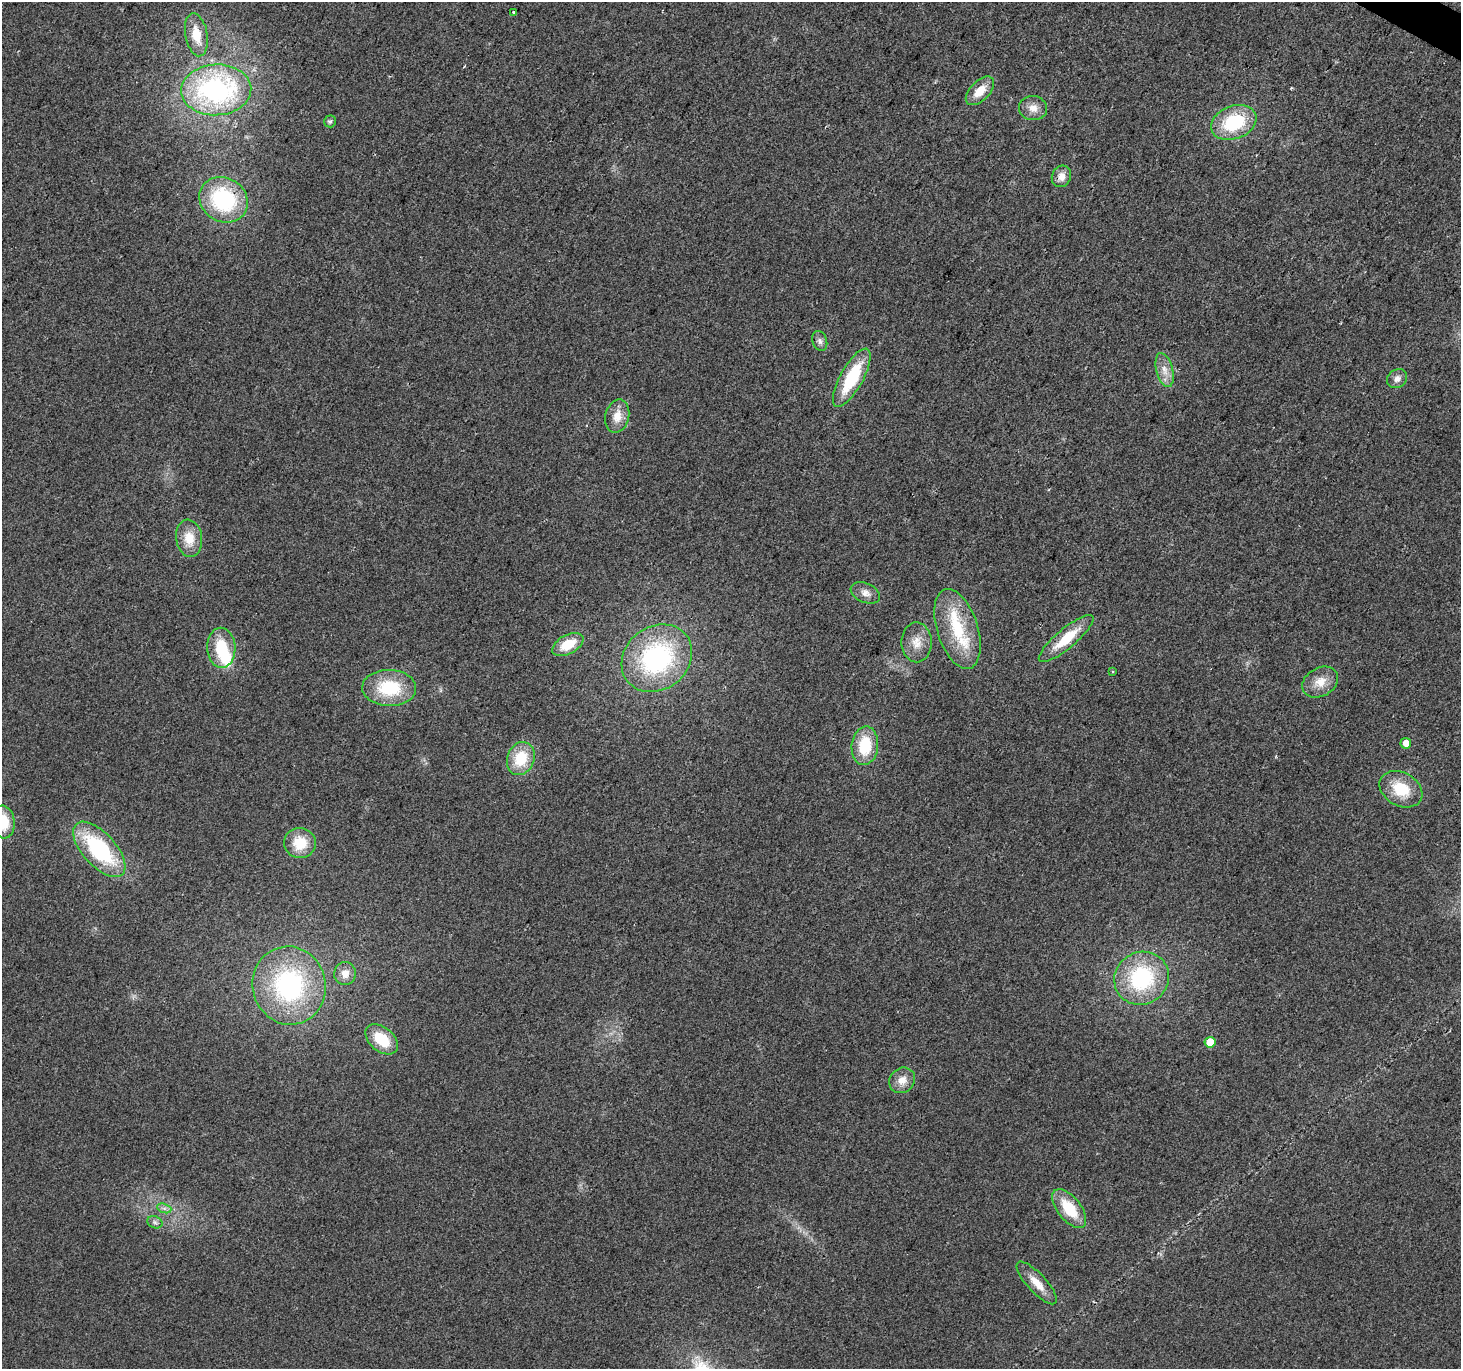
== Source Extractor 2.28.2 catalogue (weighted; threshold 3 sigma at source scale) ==
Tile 10 of 4 x 4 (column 2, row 3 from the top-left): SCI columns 1463-2921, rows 1627-2993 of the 5838 x 5918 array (HDU 1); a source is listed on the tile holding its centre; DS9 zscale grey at full resolution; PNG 1463 x 1371 px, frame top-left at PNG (2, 2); each listed source drawn as its Kron ellipse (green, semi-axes under 4 px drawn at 4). Shown black and unused: <1% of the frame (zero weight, under 2 of 3 exposures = <1% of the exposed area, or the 3 px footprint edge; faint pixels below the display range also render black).
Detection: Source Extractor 2.28.2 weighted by HDU 2 'WHT'; one run over the whole footprint, this tile lists its part. Background 0.023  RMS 0.0079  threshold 0.0354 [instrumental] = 3 sigma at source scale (4.5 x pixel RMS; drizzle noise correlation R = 1.50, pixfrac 1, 0.0396/0.0396 arcsec/px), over >= 5 px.
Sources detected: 44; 1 inside a brighter object's white glare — neither listed nor drawn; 1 inside a brighter listed object's ellipse — not listed separately; the other 42 listed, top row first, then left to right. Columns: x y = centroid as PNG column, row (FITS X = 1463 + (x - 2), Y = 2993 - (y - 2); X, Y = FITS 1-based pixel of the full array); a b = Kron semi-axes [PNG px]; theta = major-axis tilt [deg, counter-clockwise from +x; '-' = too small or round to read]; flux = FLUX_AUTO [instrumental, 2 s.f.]
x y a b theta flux
514 12 3 3 - 2.5
196 35 22 11 -79 18
216 90 35 25 3 150
980 91 17 9 46 13
1033 108 14 12 -10 8.2
330 121 6 6 - 1.7
1234 122 23 16 21 50
1061 176 11 9 65 6.9
224 200 25 22 -33 82
820 341 10 7 -72 3.1
1165 370 17 8 -75 8
852 378 33 11 61 46
1397 379 11 8 37 4.7
617 416 17 12 77 11
189 538 19 13 -82 15
865 593 15 9 -23 6.4
957 629 41 20 -72 46
1066 639 35 10 40 27
917 642 20 15 -89 12
568 645 17 9 29 20
221 648 20 14 -88 30
657 658 37 31 38 120
1113 671 4 3 - 0.81
1320 682 19 14 30 12
389 688 27 18 -2 42
1406 743 5 5 - 7.1
865 746 19 13 84 32
521 759 17 13 67 28
1401 789 23 16 -30 27
3 822 16 11 -84 20
300 843 16 15 - 23
99 849 34 16 -48 85
345 974 11 11 - 7.5
1142 978 28 26 33 75
289 986 39 36 -73 130
382 1039 19 12 -40 28
1210 1042 5 5 - 14
902 1080 14 12 42 8.3
164 1208 7 4 -18 2.2
1069 1209 23 11 -51 29
155 1222 8 6 -23 2.2
1037 1283 27 9 -47 12
Isophote crosses this tile's border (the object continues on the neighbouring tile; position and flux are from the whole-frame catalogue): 1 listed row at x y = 3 822